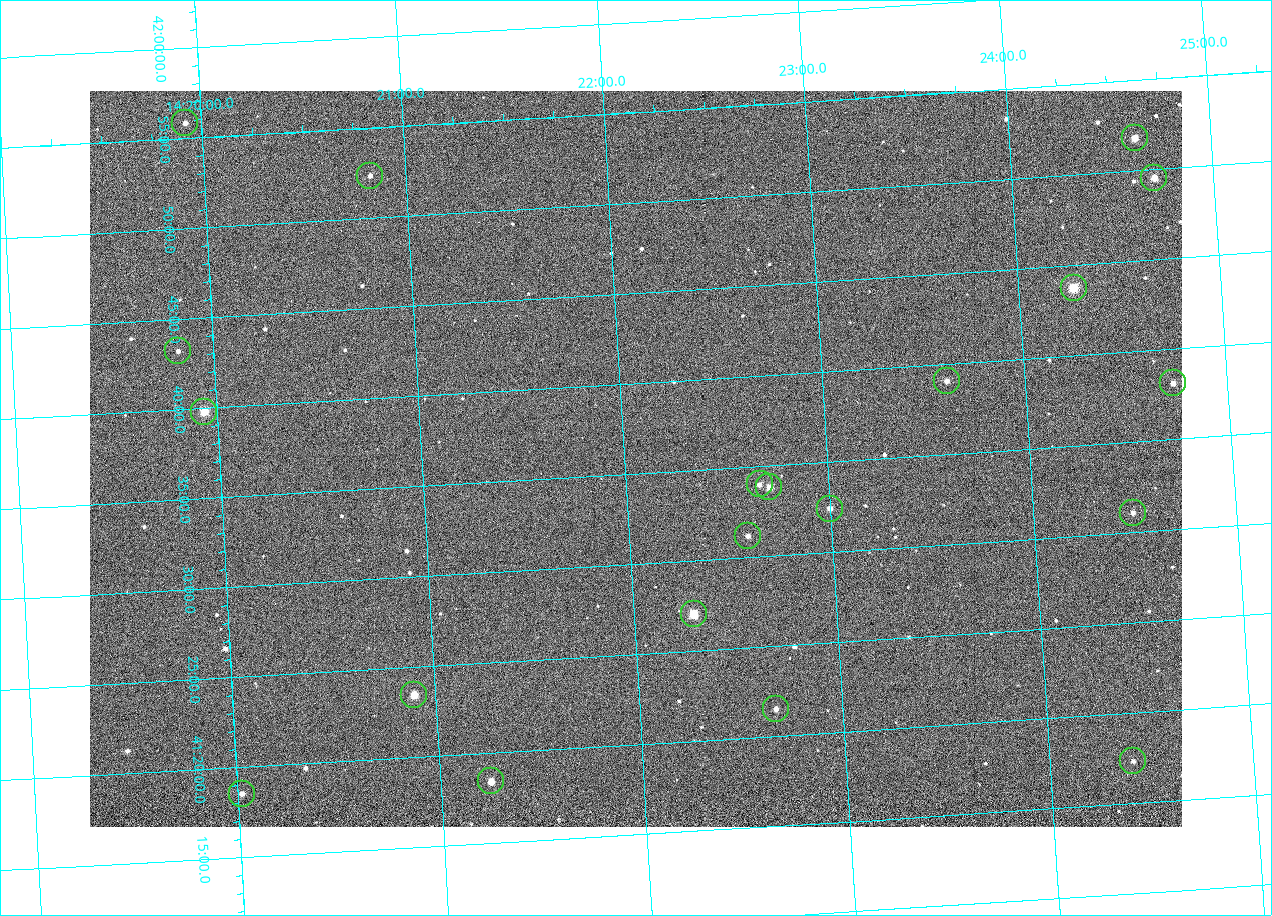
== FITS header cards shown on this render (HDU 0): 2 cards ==
NAXIS1  =                 1092 /fastest changing axis
NAXIS2  =                  736 /next to fastest changing axis

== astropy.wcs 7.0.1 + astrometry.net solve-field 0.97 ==
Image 1092 x 736 px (HDU 0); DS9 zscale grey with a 90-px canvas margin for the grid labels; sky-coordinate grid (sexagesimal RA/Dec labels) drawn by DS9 from the SOLVED WCS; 20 Tycho-2 reference stars matched to detected sources circled (green)
Header WCS: none
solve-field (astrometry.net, Tycho-2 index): SOLVED blind (the file carries no WCS)
Solved WCS: RA---TAN-SIP/DEC--TAN-SIP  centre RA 14:22:03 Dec +41:36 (215.51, +41.60 deg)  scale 3.33 arcsec/px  FOV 60.6' x 40.8'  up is +3 deg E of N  parity flipped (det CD > 0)
(file carries no celestial WCS; the grid is the blind solution)
Tycho-2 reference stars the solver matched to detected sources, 20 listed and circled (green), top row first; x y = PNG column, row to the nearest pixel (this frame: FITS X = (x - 90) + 1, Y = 736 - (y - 91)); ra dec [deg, ICRS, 3 dp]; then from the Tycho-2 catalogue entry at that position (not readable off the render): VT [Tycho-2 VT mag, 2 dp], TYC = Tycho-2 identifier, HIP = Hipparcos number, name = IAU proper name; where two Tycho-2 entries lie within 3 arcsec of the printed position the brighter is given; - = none
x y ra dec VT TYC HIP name
185 123 214.980 +41.931 11.35 3038-237-1 - -
1135 138 216.156 +41.863 10.20 3038-555-1 - -
370 176 215.206 +41.873 11.51 3038-538-1 - -
1154 178 216.177 +41.826 10.45 3038-108-1 - -
1074 288 216.068 +41.729 8.81 3038-334-1 70409 -
178 351 214.956 +41.721 12.00 3038-491-1 - -
947 381 215.904 +41.651 11.40 3038-603-1 - -
1173 383 216.183 +41.635 11.01 3038-413-1 - -
204 412 214.985 +41.663 9.23 3038-464-1 - -
760 484 215.666 +41.567 11.76 3038-461-1 - -
769 487 215.677 +41.563 10.23 3038-459-1 - -
830 509 215.750 +41.540 11.12 3038-479-1 - -
1133 513 216.123 +41.518 12.02 3038-258-1 - -
748 536 215.647 +41.519 11.59 3038-488-1 - -
694 614 215.574 +41.451 8.73 3038-566-1 70240 -
414 695 215.224 +41.391 9.78 3038-588-1 - -
776 709 215.668 +41.358 11.71 3038-531-1 - -
1133 761 216.103 +41.289 12.07 3038-286-1 - -
491 781 215.313 +41.307 10.54 3038-302-1 - -
242 794 215.006 +41.309 11.67 3038-298-1 - -